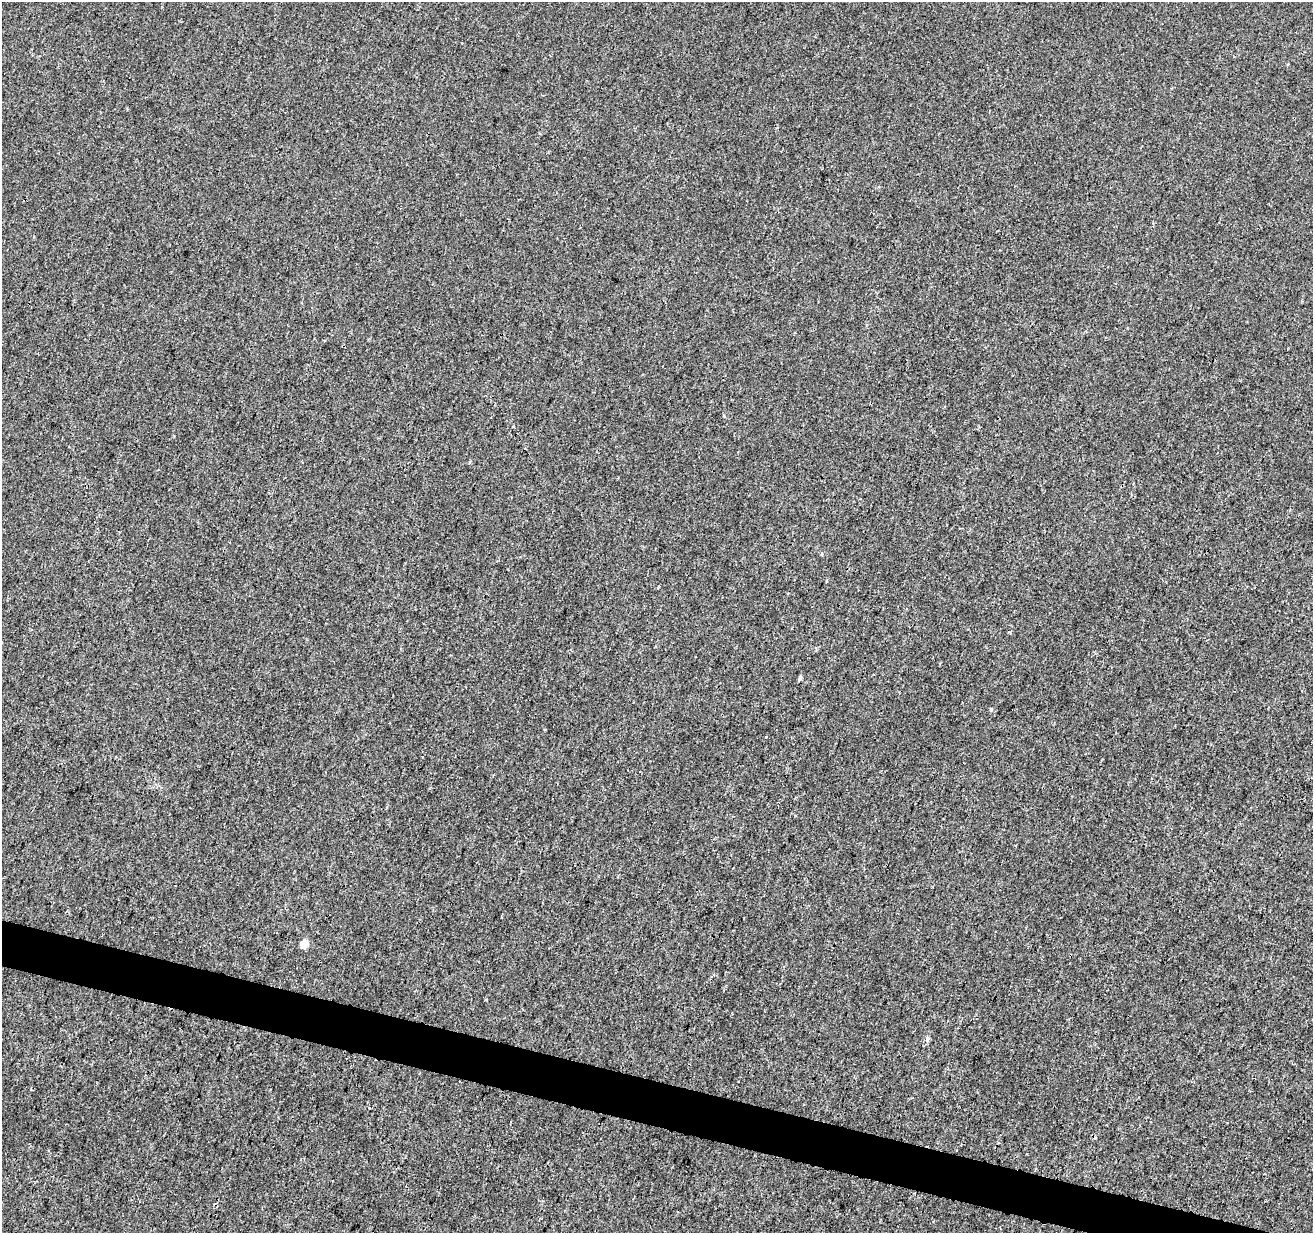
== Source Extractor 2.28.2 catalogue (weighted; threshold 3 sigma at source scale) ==
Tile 6 of 4 x 4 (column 2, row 2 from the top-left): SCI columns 1320-2630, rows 2744-3974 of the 5253 x 5424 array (HDU 1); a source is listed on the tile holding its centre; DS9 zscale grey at full resolution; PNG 1315 x 1235 px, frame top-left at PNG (2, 2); no overlay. Shown black and unused: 3% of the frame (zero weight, under 3 of 4 exposures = <1% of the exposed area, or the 3 px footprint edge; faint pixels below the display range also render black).
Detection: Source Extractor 2.28.2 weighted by HDU 2 'WHT'; one run over the whole footprint, this tile lists its part. Background -9.72e-05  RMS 0.0016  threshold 0.00738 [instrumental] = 3 sigma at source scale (4.5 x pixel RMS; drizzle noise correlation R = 1.50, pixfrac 1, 0.0396/0.0396 arcsec/px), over >= 5 px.
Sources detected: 6; all 6 listed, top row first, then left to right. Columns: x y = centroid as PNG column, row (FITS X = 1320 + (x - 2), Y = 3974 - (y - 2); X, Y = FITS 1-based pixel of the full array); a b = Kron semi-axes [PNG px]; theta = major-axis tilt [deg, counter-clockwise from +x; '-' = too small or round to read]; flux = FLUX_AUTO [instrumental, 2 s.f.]
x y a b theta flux
826 581 5 3 - 0.13
800 677 6 4 74 0.33
991 709 5 5 - 0.21
766 736 3 3 - 0.53
304 944 5 4 - 3.1
927 1039 7 5 78 0.41